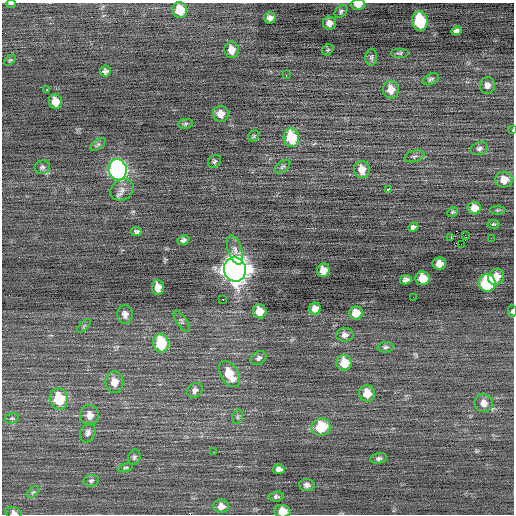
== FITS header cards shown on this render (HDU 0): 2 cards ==
NAXIS1  =                  512 / Axis length
NAXIS2  =                  512 / Axis length

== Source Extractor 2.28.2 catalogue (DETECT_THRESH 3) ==
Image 512 x 512 px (HDU 0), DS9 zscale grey, 1 PNG px = 1 image px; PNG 516 x 516 px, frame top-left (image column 1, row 512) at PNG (2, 3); each listed source drawn as its Kron ellipse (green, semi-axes under 4 px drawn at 4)
Background -0.0589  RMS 0.75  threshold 2.26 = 3 sigma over >= 5 px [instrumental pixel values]
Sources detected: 93; all 93 listed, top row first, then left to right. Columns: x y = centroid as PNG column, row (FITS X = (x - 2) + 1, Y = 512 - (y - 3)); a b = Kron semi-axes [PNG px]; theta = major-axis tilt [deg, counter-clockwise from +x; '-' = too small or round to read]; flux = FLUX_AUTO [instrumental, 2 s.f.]
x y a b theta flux
11 4 5 3 - 93
358 5 7 5 -2 460
180 10 8 7 - 1100
341 11 7 5 44 110
270 18 6 5 - 200
420 21 9 7 -79 3300
329 23 6 6 - 310
456 31 5 4 - 140
232 50 8 7 - 400
328 50 6 5 - 62
400 53 9 5 0 110
371 57 8 5 87 110
10 60 6 4 44 69
105 71 5 5 - 140
286 75 2 2 - 120
431 79 8 5 30 120
487 85 8 7 - 230
47 90 3 2 - 190
391 90 9 8 - 490
55 102 7 6 - 550
221 114 8 8 - 420
185 124 7 4 9 75
513 130 4 2 - 32
254 136 6 5 - 71
291 138 9 7 -77 1900
98 144 8 4 39 88
479 148 9 6 15 160
415 156 10 5 16 140
214 161 7 6 - 96
42 167 8 6 20 130
282 167 9 5 36 97
118 170 10 9 - 13000
362 170 8 7 - 530
504 180 8 8 - 600
388 189 3 3 - 810
122 190 12 10 37 350
474 208 6 6 - 480
497 210 7 4 0 68
453 212 6 4 26 65
493 224 6 4 0 65
413 227 5 4 - 130
136 232 5 4 - 110
465 235 2 2 - 950
451 237 3 2 - 480
491 238 2 2 - 44
183 240 6 4 25 120
461 244 2 2 - 18
235 250 15 7 -72 330
439 264 7 6 - 500
235 269 12 11 - 58000
323 270 7 6 - 500
496 277 8 7 - 510
423 278 7 7 - 900
406 280 6 4 12 170
487 283 8 8 - 6200
158 287 8 6 -87 480
413 297 2 2 - 30
223 300 3 2 - 110
315 309 6 6 - 380
260 311 7 7 - 660
512 311 6 3 -90 81
356 313 7 6 - 710
125 314 9 8 - 270
182 321 12 5 -55 110
84 326 8 3 45 66
345 335 8 7 - 220
161 343 9 7 -81 2200
385 347 8 5 4 110
258 358 8 6 32 150
344 363 8 7 - 970
229 374 14 9 -58 1200
114 382 10 9 - 540
195 390 8 6 41 210
367 393 8 8 - 730
59 399 11 9 -78 1800
484 403 9 9 - 440
89 415 10 9 - 430
237 417 7 5 74 91
12 418 7 5 16 97
321 427 10 8 18 1600
88 433 10 7 70 210
214 452 2 2 - 35
134 457 8 6 68 110
379 458 8 5 10 120
126 468 7 4 16 73
279 469 6 5 - 210
91 481 7 5 11 120
307 485 8 6 -4 170
33 492 7 4 43 78
276 497 8 5 7 120
221 506 8 6 0 370
282 511 8 6 -3 620
14 513 9 5 -18 190
At the frame edge (FLAGS 8, measured only in part): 6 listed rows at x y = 11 4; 358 5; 513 130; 512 311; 282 511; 14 513